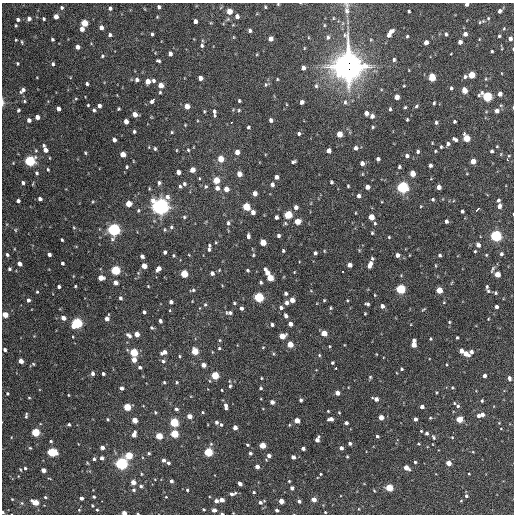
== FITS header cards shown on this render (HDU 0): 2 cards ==
NAXIS1  =                  512 / Axis length
NAXIS2  =                  512 / Axis length

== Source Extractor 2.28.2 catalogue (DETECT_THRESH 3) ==
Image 512 x 512 px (HDU 0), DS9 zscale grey, 1 PNG px = 1 image px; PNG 516 x 516 px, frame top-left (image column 1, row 512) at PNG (2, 3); no overlay
Background 1150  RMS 34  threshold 103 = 3 sigma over >= 5 px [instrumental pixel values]
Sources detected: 462; all 462 listed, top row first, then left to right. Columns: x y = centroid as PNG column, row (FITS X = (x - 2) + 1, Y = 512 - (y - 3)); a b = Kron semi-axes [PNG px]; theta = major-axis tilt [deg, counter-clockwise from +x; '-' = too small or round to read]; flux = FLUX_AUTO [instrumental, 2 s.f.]
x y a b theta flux
278 4 3 3 - 2.0e+03
466 4 3 3 - 7.1e+03
159 7 4 3 - 5.4e+03
265 7 3 2 - 2.3e+03
62 8 4 4 - 3.9e+03
110 8 4 4 - 5.8e+03
229 11 4 4 - 3.3e+04
347 11 12 8 -85 1.4e+04
409 11 3 3 - 3.2e+03
500 11 4 4 - 6.2e+03
56 16 4 4 - 1.7e+04
237 16 4 4 - 1.1e+04
157 17 4 3 - 2.2e+03
333 18 5 3 - 2.2e+03
488 18 5 5 - 3.2e+03
18 19 4 3 - 5.9e+03
29 19 4 4 - 8.6e+03
44 19 3 3 - 3.4e+03
195 21 4 4 - 9.5e+03
480 22 5 5 - 3.0e+03
84 23 5 4 - 5.8e+04
16 25 3 2 - 2.5e+03
324 25 5 3 - 2.2e+03
101 27 4 4 - 1.1e+04
504 28 5 4 - 2.6e+03
82 29 4 4 - 1.4e+04
250 30 4 3 - 6.3e+03
391 31 6 4 30 1.0e+04
152 34 3 3 - 3.7e+03
446 34 4 3 - 4.3e+03
465 34 4 4 - 1.2e+04
110 35 4 4 - 4.7e+03
389 35 4 4 - 9.0e+03
407 36 4 3 - 2.8e+03
499 36 4 3 - 3.3e+03
328 37 6 5 - 5.9e+03
510 38 4 4 - 8.7e+03
52 39 3 3 - 3.6e+03
271 39 4 4 - 1.4e+04
16 40 3 3 - 2.0e+03
22 42 5 3 - 2.5e+03
426 42 4 4 - 1.3e+04
460 42 4 4 - 1.1e+04
202 45 5 4 - 4.8e+03
77 47 4 4 - 1.2e+04
304 48 4 3 - 1.8e+03
513 49 3 2 - 1.7e+03
492 51 3 3 - 2.8e+03
170 54 4 4 - 8.9e+03
257 54 4 3 - 1.8e+03
102 56 4 4 - 2.9e+03
394 60 5 4 - 4.5e+03
158 61 4 3 - 3.9e+03
17 63 3 2 - 2.7e+03
53 64 4 3 - 4.7e+03
348 66 13 11 89 2.8e+06
303 68 4 4 - 9.0e+03
471 75 5 4 - 5.0e+04
432 77 5 4 - 6.5e+04
465 77 4 4 - 4.6e+03
200 78 4 4 - 1.2e+04
277 79 3 3 - 2.1e+03
486 79 5 3 - 2.0e+03
137 80 5 4 - 7.6e+03
148 81 4 4 - 2.1e+04
153 81 5 4 - 5.6e+03
87 84 3 3 - 4.4e+03
160 85 5 4 - 2.0e+04
266 85 6 5 - 4.0e+03
316 86 6 5 - 4.9e+03
404 86 4 3 - 1.8e+03
451 88 4 3 - 3.8e+03
23 90 7 4 48 8.4e+03
464 90 5 4 - 2.9e+04
160 92 4 3 - 2.8e+03
500 94 4 4 - 1.2e+04
487 96 6 5 - 1.8e+05
397 97 4 4 - 1.9e+04
76 98 5 3 - 2.1e+03
153 100 7 3 46 8.7e+03
24 101 4 4 - 2.6e+03
239 101 3 3 - 3.1e+03
3 102 9 3 -89 5.7e+03
302 102 4 4 - 7.2e+03
345 102 8 5 90 6.1e+03
434 103 4 3 - 2.9e+03
88 105 3 3 - 2.3e+03
501 105 6 4 17 2.1e+03
99 106 4 4 - 8.4e+03
187 106 4 4 - 2.4e+04
416 106 5 3 - 3.2e+03
405 107 4 3 - 2.6e+03
58 108 4 4 - 1.2e+04
119 109 3 3 - 2.7e+03
390 109 4 3 - 3.6e+03
18 110 4 3 - 3.5e+03
94 110 4 3 - 4.3e+03
239 110 4 4 - 2.4e+03
204 111 4 3 - 2.4e+03
214 111 7 5 -83 7.2e+03
497 111 4 4 - 1.1e+04
366 113 4 4 - 9.6e+03
135 114 4 4 - 1.9e+04
372 116 4 4 - 9.2e+03
37 117 4 4 - 1.6e+04
407 119 3 2 - 2.5e+03
29 120 4 4 - 9.5e+03
271 120 4 3 - 6.7e+03
126 121 4 4 - 1.8e+04
436 122 5 4 - 4.4e+03
454 122 3 3 - 3.7e+03
231 123 3 2 - 3.4e+03
185 125 4 3 - 1.8e+03
248 127 4 3 - 3.9e+03
373 127 4 3 - 2.7e+03
134 132 3 3 - 4.0e+03
172 132 4 3 - 2.6e+03
299 134 4 4 - 4.0e+03
339 134 5 4 - 3.3e+04
466 138 5 4 - 5.6e+04
455 139 5 3 - 6.1e+03
114 140 4 4 - 9.8e+03
448 144 5 4 - 6.1e+03
43 145 4 3 - 3.1e+03
497 146 3 3 - 2.0e+03
441 147 3 3 - 2.9e+03
356 148 5 4 - 6.6e+03
155 149 4 3 - 3.4e+03
45 150 4 4 - 1.3e+04
176 150 5 3 - 1.9e+03
188 150 4 3 - 2.6e+03
36 151 4 4 - 2.6e+03
329 151 4 4 - 1.3e+04
418 151 4 4 - 4.7e+03
435 151 3 3 - 2.1e+03
491 151 4 3 - 4.6e+03
237 152 4 4 - 1.9e+04
85 153 4 3 - 2.5e+03
123 154 4 4 - 2.8e+04
407 156 4 4 - 6.0e+03
50 158 4 2 - 1.6e+03
220 159 5 4 - 3.9e+04
378 159 4 3 - 5.7e+03
507 159 3 2 - 4.7e+03
30 161 5 5 - 2.9e+05
473 161 4 4 - 2.7e+04
293 162 5 3 - 4.8e+03
362 163 4 4 - 1.1e+04
430 165 4 3 - 6.0e+03
127 167 4 4 - 3.1e+03
399 167 4 3 - 3.9e+03
48 169 4 3 - 2.6e+03
192 170 4 4 - 2.3e+04
178 172 4 4 - 1.3e+04
36 173 4 4 - 4.5e+03
412 173 4 4 - 3.2e+04
239 174 4 4 - 2.0e+04
276 177 4 4 - 1.0e+04
199 178 4 3 - 1.9e+03
216 180 5 4 - 4.6e+04
331 182 4 3 - 3.8e+03
23 183 4 4 - 5.2e+03
159 183 6 5 - 4.7e+03
184 184 5 5 - 4.5e+03
272 184 4 4 - 7.4e+03
180 186 5 3 - 3.8e+03
348 186 3 3 - 2.5e+03
206 187 6 5 - 4.1e+03
367 187 4 4 - 1.2e+04
403 187 5 5 - 4.2e+05
439 187 4 4 - 1.1e+04
217 188 5 5 - 1.1e+04
226 189 4 4 - 2.3e+04
255 193 4 4 - 1.4e+04
359 196 4 4 - 6.9e+03
40 199 4 4 - 8.5e+03
433 199 4 3 - 3.5e+03
498 200 4 4 - 4.5e+03
18 201 4 3 - 6.9e+03
92 202 4 3 - 2.1e+03
128 204 4 4 - 3.7e+04
160 206 7 7 - 1.1e+06
421 206 4 3 - 1.9e+03
499 206 5 4 - 9.5e+03
246 207 5 4 - 7.8e+04
296 207 4 4 - 1.1e+04
477 209 5 3 - 9.9e+03
138 210 5 4 - 2.9e+03
462 211 4 3 - 4.6e+03
253 212 4 4 - 1.1e+04
355 213 4 2 - 1.6e+03
288 215 5 5 - 1.0e+05
184 217 4 4 - 3.4e+03
276 217 4 3 - 7.0e+03
371 217 5 4 - 3.4e+04
446 221 4 4 - 7.1e+03
297 222 4 4 - 3.4e+04
228 223 6 4 90 4.3e+03
375 223 5 4 - 3.2e+03
171 227 5 5 - 3.9e+03
74 228 5 3 - 2.1e+03
15 230 5 5 - 2.8e+03
114 230 5 5 - 5.6e+05
372 233 4 3 - 2.9e+03
248 236 5 3 - 6.6e+03
278 236 4 3 - 4.8e+03
496 236 5 5 - 4.0e+05
389 237 3 3 - 2.1e+03
62 240 3 3 - 3.0e+03
263 242 5 4 - 4.3e+04
209 245 4 3 - 3.1e+03
478 245 4 4 - 9.7e+03
209 249 4 3 - 4.6e+03
283 251 3 3 - 3.4e+03
324 251 4 4 - 1.9e+03
475 251 3 3 - 2.3e+03
165 252 4 3 - 5.7e+03
315 253 4 3 - 5.2e+03
49 254 4 3 - 8.0e+03
501 254 4 3 - 4.3e+03
7 255 5 4 - 4.7e+03
174 255 3 3 - 2.5e+03
253 255 4 3 - 2.4e+03
397 255 4 4 - 1.1e+04
440 255 4 4 - 4.0e+03
486 255 4 3 - 2.1e+03
142 256 4 3 - 7.7e+03
372 259 4 4 - 3.8e+03
62 263 3 3 - 4.8e+03
20 264 4 4 - 1.1e+04
349 265 4 4 - 1.4e+04
370 265 7 4 64 1.7e+04
144 266 4 4 - 2.6e+04
9 269 4 4 - 4.5e+03
158 269 6 4 47 1.3e+04
492 269 11 4 64 4.8e+03
115 270 5 5 - 1.6e+05
248 270 4 3 - 2.9e+03
343 271 3 2 - 2.3e+03
294 272 3 2 - 1.3e+03
212 273 4 4 - 8.9e+03
267 273 8 4 -63 2.3e+04
184 274 5 4 - 7.8e+04
497 274 4 4 - 3.2e+04
101 278 5 4 - 2.6e+04
270 278 5 4 - 4.9e+04
261 282 3 3 - 3.9e+03
116 283 4 4 - 1.6e+04
75 286 3 2 - 2.3e+03
148 286 3 2 - 1.7e+03
59 287 3 3 - 4.9e+03
487 287 5 3 - 3.0e+03
400 289 5 5 - 2.0e+05
193 290 6 4 13 3.9e+03
439 290 4 4 - 4.9e+04
311 291 4 2 - 1.6e+03
488 291 5 4 - 3.2e+03
37 292 3 3 - 2.8e+03
285 293 3 3 - 5.3e+03
495 293 3 3 - 3.6e+03
375 295 3 3 - 1.6e+03
259 297 5 5 - 2.0e+05
120 298 4 4 - 4.6e+03
28 300 4 4 - 6.6e+03
292 300 4 4 - 2.1e+04
324 300 3 3 - 2.1e+03
347 301 4 3 - 2.0e+03
171 302 4 4 - 7.2e+03
444 302 5 3 - 1.8e+03
234 303 3 3 - 2.9e+03
286 303 5 4 - 7.7e+03
205 304 5 4 - 3.0e+03
367 304 5 3 - 4.7e+03
382 306 4 4 - 8.7e+03
281 307 5 5 - 6.5e+03
496 307 3 3 - 6.6e+03
241 308 4 3 - 6.3e+03
330 308 4 3 - 2.7e+03
424 309 6 3 30 2.3e+03
144 312 4 3 - 5.7e+03
226 313 5 5 - 2.9e+03
230 313 5 4 - 4.2e+03
365 314 3 2 - 2.2e+03
5 315 4 4 - 3.4e+04
286 316 5 4 - 7.4e+03
63 318 4 4 - 1.4e+04
107 318 5 4 - 1.3e+04
488 319 3 2 - 1.8e+03
160 321 4 3 - 6.4e+03
449 322 4 3 - 2.5e+03
77 323 5 5 - 3.0e+05
290 324 4 4 - 1.3e+04
272 325 4 3 - 4.6e+03
151 328 4 4 - 3.2e+03
324 333 4 4 - 3.4e+04
137 334 4 4 - 2.1e+04
129 335 7 5 -37 7.6e+03
282 336 5 4 - 3.9e+04
73 337 3 2 - 1.5e+03
457 338 3 3 - 2.9e+03
430 339 4 3 - 2.5e+03
219 340 4 4 - 2.2e+03
414 340 4 3 - 7.5e+03
290 344 4 4 - 3.6e+04
413 345 4 4 - 2.1e+04
263 347 4 2 - 1.7e+03
219 348 4 3 - 3.0e+03
5 350 4 3 - 5.4e+03
195 351 5 4 - 5.5e+04
461 351 4 4 - 1.6e+04
134 352 5 4 - 1.1e+05
164 352 6 4 24 1.5e+04
471 352 6 4 62 8.4e+03
274 354 5 3 - 2.3e+03
376 354 3 2 - 1.3e+03
466 354 5 4 - 2.2e+04
319 355 4 4 - 2.7e+03
179 356 4 3 - 2.3e+03
134 360 4 4 - 1.9e+04
21 361 4 4 - 1.9e+04
163 361 5 5 - 4.6e+03
332 363 3 3 - 3.2e+03
33 364 4 3 - 2.7e+03
203 365 4 4 - 1.5e+04
140 367 4 3 - 5.1e+03
336 368 3 3 - 4.0e+03
402 369 3 3 - 2.9e+03
92 373 4 4 - 8.1e+03
103 374 3 3 - 4.7e+03
215 375 5 4 - 8.7e+04
484 376 4 3 - 8.7e+03
370 377 4 4 - 3.0e+03
261 378 3 2 - 1.9e+03
509 378 5 4 - 7.0e+03
210 381 5 3 - 1.9e+03
164 382 4 3 - 2.7e+03
177 382 4 4 - 2.8e+03
230 386 6 4 86 4.0e+03
122 388 4 4 - 7.8e+03
261 388 4 3 - 3.0e+03
452 388 4 3 - 2.2e+03
222 390 3 2 - 2.0e+03
436 392 3 2 - 2.2e+03
7 393 3 3 - 2.9e+03
337 393 4 4 - 1.6e+04
68 395 4 2 - 1.6e+03
29 398 4 3 - 2.3e+03
376 399 5 4 - 1.3e+04
301 400 4 3 - 5.4e+03
482 401 3 3 - 3.0e+03
272 402 4 4 - 1.1e+04
226 406 6 3 -86 9.5e+03
458 406 6 5 - 5.2e+03
127 407 4 4 - 7.4e+04
422 407 4 4 - 1.0e+04
176 409 4 3 - 5.5e+03
328 411 3 2 - 1.9e+03
203 412 4 3 - 2.2e+03
155 413 4 3 - 2.6e+03
339 413 4 3 - 1.9e+03
482 414 4 4 - 1.0e+04
26 415 7 3 84 3.9e+03
189 416 4 4 - 2.0e+04
478 416 4 3 - 6.8e+03
381 417 4 4 - 2.0e+04
430 418 4 3 - 2.3e+03
108 419 4 3 - 2.6e+03
331 419 5 4 - 1.2e+04
415 419 4 3 - 8.1e+03
459 419 4 4 - 5.4e+04
134 420 4 4 - 3.1e+04
297 421 4 4 - 2.6e+04
174 422 5 4 - 1.4e+05
216 422 4 4 - 5.1e+03
346 423 4 3 - 6.3e+03
499 423 3 3 - 1.5e+03
69 424 3 3 - 3.3e+03
221 425 4 3 - 3.7e+03
289 425 3 3 - 2.1e+03
235 427 4 4 - 1.4e+04
421 431 3 3 - 2.3e+03
35 432 4 4 - 1.2e+05
453 432 2 2 - 2.0e+03
426 433 3 3 - 5.5e+03
134 434 5 4 - 1.7e+04
174 434 5 4 - 8.8e+04
159 436 4 4 - 5.3e+04
377 436 3 3 - 4.1e+03
433 437 7 4 -62 4.2e+03
452 437 4 4 - 1.9e+03
317 440 5 4 - 1.4e+04
51 441 3 3 - 2.8e+03
350 443 4 3 - 5.8e+03
418 444 3 3 - 2.2e+03
247 445 4 3 - 2.9e+03
262 445 4 4 - 4.1e+04
102 447 4 4 - 1.3e+04
30 448 4 3 - 2.3e+03
303 448 4 3 - 8.2e+03
341 448 4 4 - 8.7e+03
52 452 6 4 -11 1.5e+05
208 452 5 4 - 1.5e+05
149 453 4 3 - 3.5e+03
250 453 4 3 - 4.5e+03
129 455 5 4 - 8.1e+04
269 455 4 4 - 9.5e+03
347 456 3 3 - 2.4e+03
293 457 4 4 - 1.1e+04
102 458 4 4 - 7.4e+03
94 459 3 3 - 4.3e+03
163 460 4 3 - 7.2e+03
415 462 3 3 - 3.7e+03
121 463 5 5 - 4.9e+05
168 463 4 3 - 4.5e+03
448 463 4 4 - 2.4e+04
257 467 4 4 - 1.1e+04
25 468 3 3 - 3.1e+03
406 468 5 4 - 1.9e+04
20 469 4 2 - 2.0e+03
43 470 4 4 - 1.6e+04
141 474 4 3 - 2.0e+03
320 474 3 2 - 2.2e+03
469 474 3 2 - 1.9e+03
171 481 4 3 - 5.5e+03
289 481 3 3 - 2.2e+03
133 482 4 4 - 2.1e+04
240 484 4 3 - 1.0e+04
141 486 4 4 - 4.3e+03
389 487 4 4 - 7.7e+04
292 488 4 4 - 8.6e+03
133 490 5 5 - 4.1e+03
187 490 3 3 - 3.0e+03
374 490 4 3 - 1.9e+03
254 492 4 3 - 2.7e+03
233 494 8 4 12 7.3e+03
466 496 5 4 - 4.7e+03
45 497 4 4 - 2.4e+03
94 497 3 3 - 3.5e+03
166 497 3 2 - 1.5e+03
81 498 3 3 - 7.7e+03
12 499 3 2 - 1.9e+03
314 499 4 4 - 2.0e+04
222 500 4 4 - 1.6e+04
216 501 4 4 - 1.0e+04
264 501 4 3 - 1.5e+03
281 501 4 4 - 2.5e+04
299 501 4 3 - 6.3e+03
35 502 5 4 - 4.5e+04
260 502 5 4 - 5.8e+03
92 505 3 2 - 2.3e+03
204 509 3 3 - 2.9e+03
358 509 4 3 - 1.6e+03
79 510 3 3 - 1.7e+03
97 510 3 3 - 2.5e+03
214 510 4 4 - 1.1e+04
277 510 4 3 - 4.7e+03
3 512 3 2 - 3.3e+03
325 512 3 3 - 2.0e+03
124 513 4 3 - 1.7e+04
222 513 3 3 - 3.1e+03
233 513 3 2 - 1.4e+03
138 514 3 2 - 1.5e+03
At the frame edge (FLAGS 8, measured only in part): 10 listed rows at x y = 278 4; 466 4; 513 49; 3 102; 5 315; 3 512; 124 513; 222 513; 233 513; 138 514